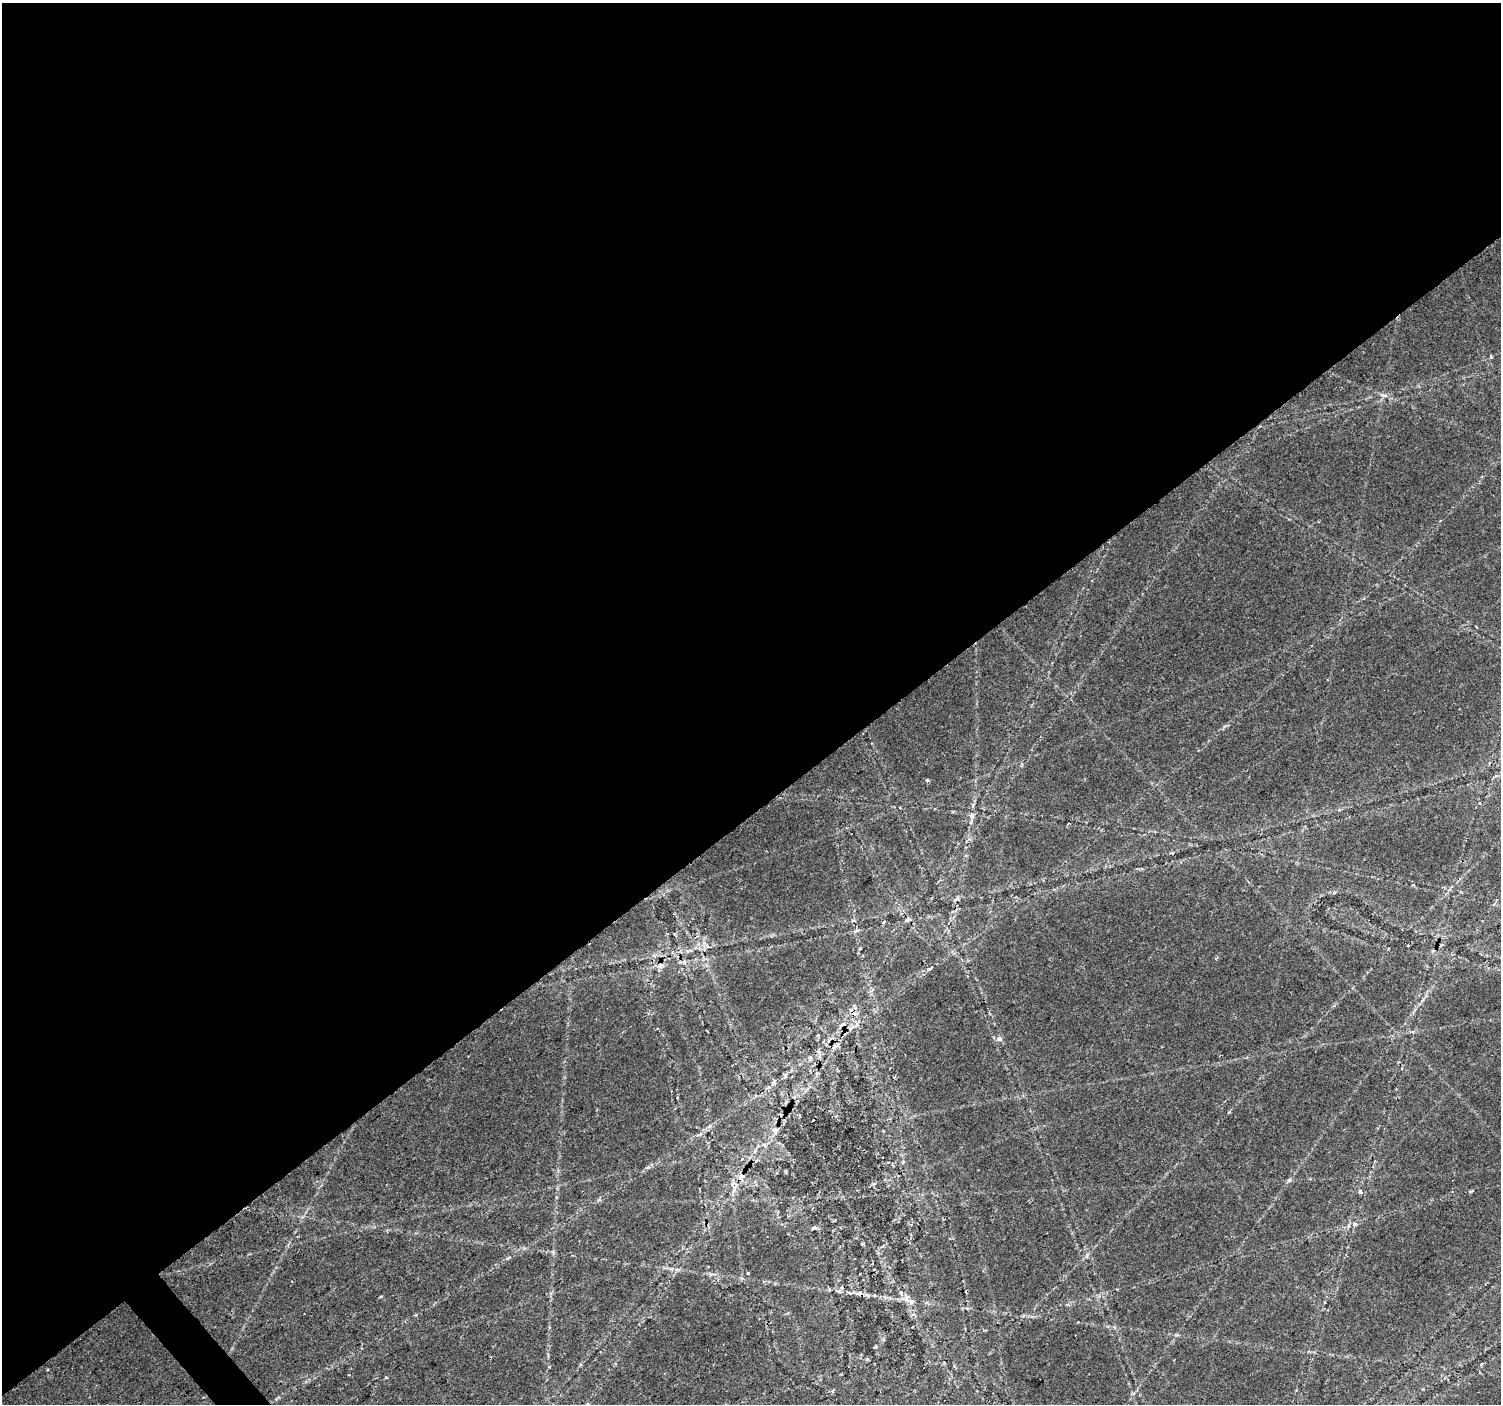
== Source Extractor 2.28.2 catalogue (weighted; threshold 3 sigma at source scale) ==
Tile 2 of 4 x 4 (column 2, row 1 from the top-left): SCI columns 1506-3004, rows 4411-5812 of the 6001 x 5954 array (HDU 1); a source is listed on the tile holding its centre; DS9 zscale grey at full resolution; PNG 1503 x 1406 px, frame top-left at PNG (2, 3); no overlay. Shown black and unused: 58% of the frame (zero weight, under 2 of 3 exposures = <1% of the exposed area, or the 3 px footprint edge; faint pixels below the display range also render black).
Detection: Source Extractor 2.28.2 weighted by HDU 2 'WHT'; one run over the whole footprint, this tile lists its part. Background 0.0351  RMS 0.0034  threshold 0.0151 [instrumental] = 3 sigma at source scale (4.5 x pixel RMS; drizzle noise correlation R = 1.50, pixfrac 1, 0.0396/0.0396 arcsec/px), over >= 5 px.
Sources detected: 53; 10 cosmic-ray / hot-pixel residue — not listed; the other 43 listed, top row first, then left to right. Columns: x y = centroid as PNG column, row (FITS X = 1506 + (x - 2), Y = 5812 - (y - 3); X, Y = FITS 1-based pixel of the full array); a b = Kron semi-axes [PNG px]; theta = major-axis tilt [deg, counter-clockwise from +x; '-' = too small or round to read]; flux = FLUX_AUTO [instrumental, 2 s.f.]
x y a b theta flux
1491 357 4 3 - 0.47
1384 395 7 4 -19 0.76
927 780 4 3 - 0.66
1480 803 4 2 - 0.31
900 808 3 2 - 0.34
972 816 7 6 - 0.99
1334 892 6 4 19 0.43
908 919 7 6 - 1
884 921 4 3 - 1.1
856 931 7 4 20 0.57
674 934 4 4 - 0.41
1408 946 3 3 - 0.68
684 962 6 5 - 0.75
660 966 8 6 -1 1.3
930 969 4 3 - 87
851 1028 8 4 44 0.93
999 1039 7 6 - 1.2
834 1046 7 6 - 1.6
810 1057 7 4 1 0.65
774 1081 7 4 70 0.63
775 1130 7 6 - 2.1
755 1151 6 4 72 0.64
742 1159 4 4 - 0.44
741 1177 10 7 40 2.3
734 1185 15 10 -70 3
1471 1191 6 3 35 0.43
1360 1192 6 4 -69 0.55
1452 1192 4 3 - 0.43
1354 1224 6 5 - 0.73
814 1228 7 5 20 0.76
677 1269 7 4 -18 0.68
748 1273 3 3 - 0.64
860 1274 2 2 - 0.31
842 1287 4 4 - 1.1
850 1293 5 4 - 0.84
911 1302 9 8 - 1.5
912 1327 2 2 - 0.38
867 1359 5 4 - 0.42
1481 1364 5 4 - 0.38
549 1367 3 3 - 0.88
386 1377 4 3 - 0.44
833 1391 3 3 - 3.2
587 1404 7 3 37 0.49
Overlapping masked pixels (flux is a lower limit): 2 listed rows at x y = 834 1046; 734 1185
Isophote crosses this tile's border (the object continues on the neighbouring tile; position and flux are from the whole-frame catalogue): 1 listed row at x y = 587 1404
Unlisted compact peaks at least as high as the median listed source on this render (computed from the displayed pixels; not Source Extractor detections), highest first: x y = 381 1296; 1289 1181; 1229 1112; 873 1184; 1087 1255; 508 1258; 1413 885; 648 1167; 1176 1335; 967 1308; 883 1339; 876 1347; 1224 726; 416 1315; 862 1244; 47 1369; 1423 999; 599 1199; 710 1126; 710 1274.